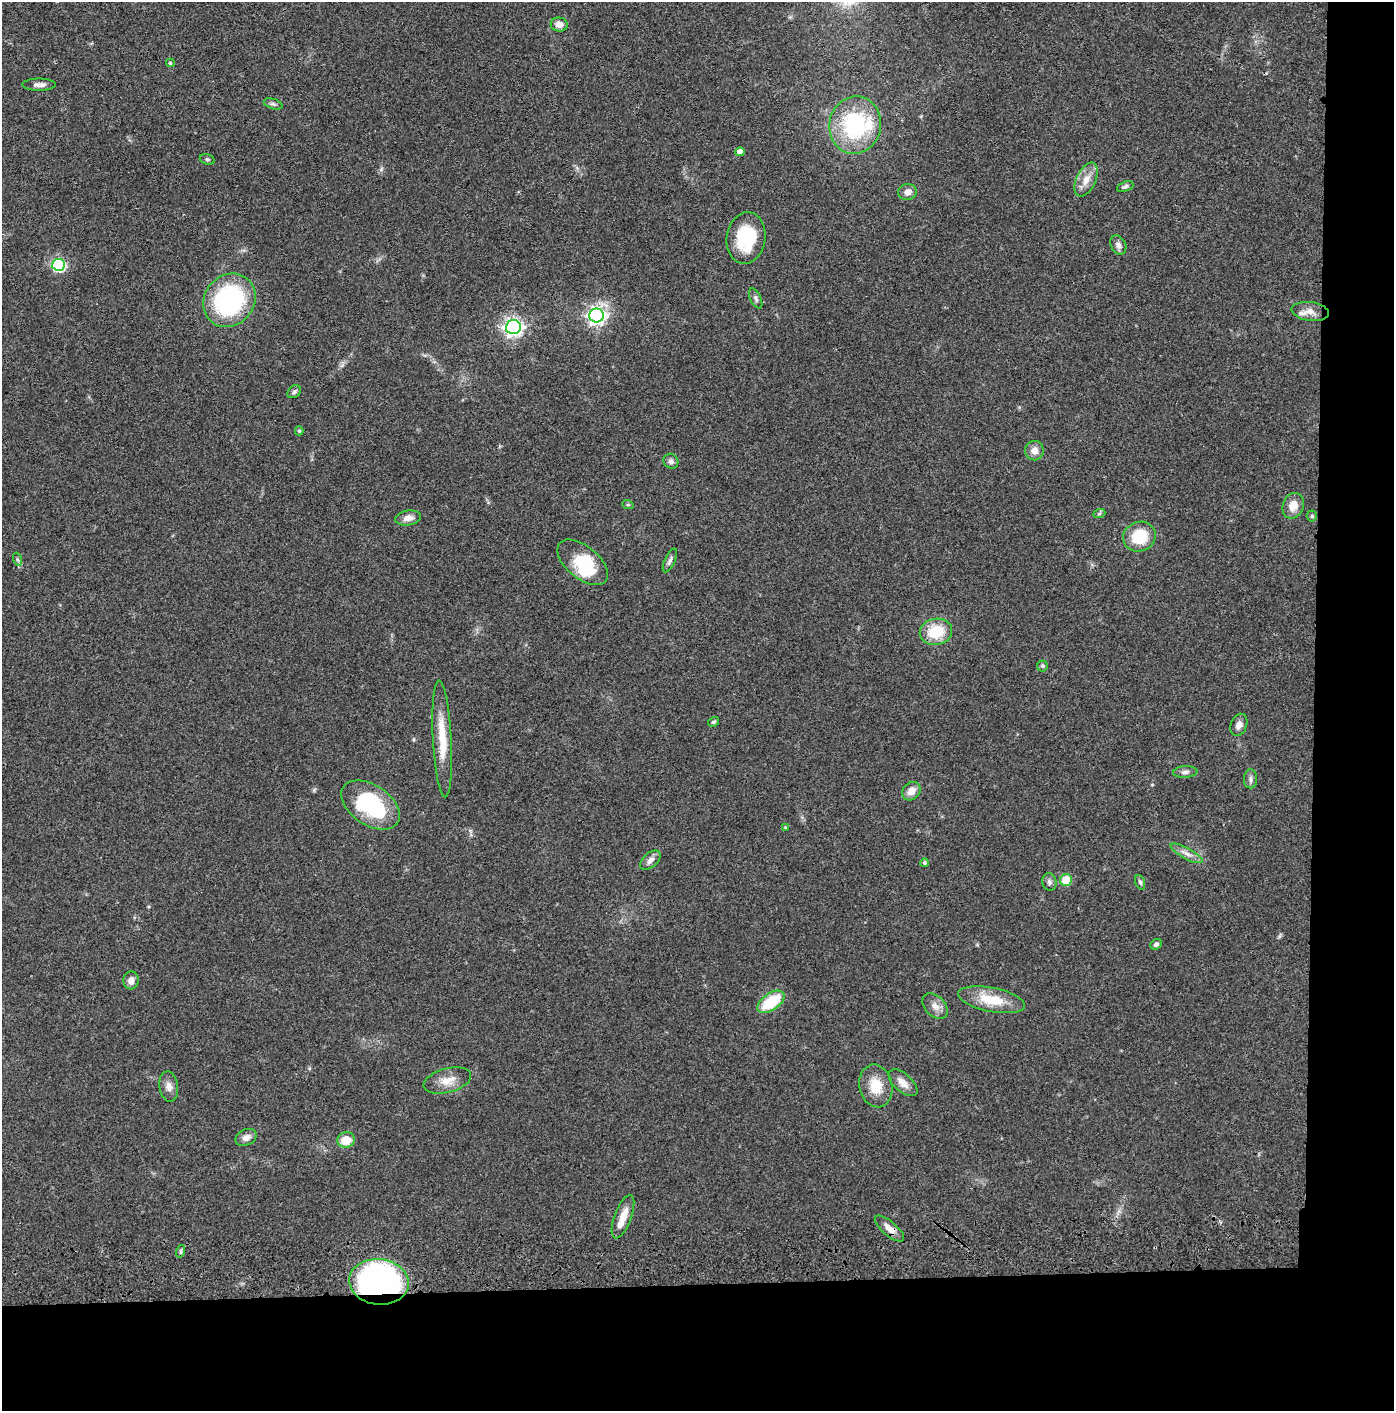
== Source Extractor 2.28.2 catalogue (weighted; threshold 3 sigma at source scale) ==
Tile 9 of 3 x 3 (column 3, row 3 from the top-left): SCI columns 2836-4227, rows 116-1524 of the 4276 x 4457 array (HDU 1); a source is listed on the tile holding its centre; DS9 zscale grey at full resolution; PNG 1396 x 1413 px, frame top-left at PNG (2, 2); each listed source drawn as its Kron ellipse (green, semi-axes under 4 px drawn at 4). Shown black and unused: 14% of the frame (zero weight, under 3 of 4 exposures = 6% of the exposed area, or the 3 px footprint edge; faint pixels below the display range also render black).
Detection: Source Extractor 2.28.2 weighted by HDU 2 'WHT'; one run over the whole footprint, this tile lists its part. Background 0.064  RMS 0.0059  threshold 0.0266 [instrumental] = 3 sigma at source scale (4.5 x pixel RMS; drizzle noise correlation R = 1.50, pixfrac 1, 0.05/0.05 arcsec/px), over >= 5 px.
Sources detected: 66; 1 inside a brighter object's white glare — neither listed nor drawn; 3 inside a brighter listed object's ellipse — not listed separately; the other 62 listed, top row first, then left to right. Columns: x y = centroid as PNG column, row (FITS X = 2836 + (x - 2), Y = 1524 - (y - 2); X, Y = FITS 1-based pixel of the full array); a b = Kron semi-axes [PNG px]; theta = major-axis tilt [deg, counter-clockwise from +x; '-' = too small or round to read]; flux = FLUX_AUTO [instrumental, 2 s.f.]
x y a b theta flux
559 24 8 7 - 4.4
170 63 4 4 - 0.59
39 85 16 6 0 3
273 104 9 5 -18 1.5
855 125 29 26 78 59
740 152 5 4 - 5
207 159 8 5 -17 1.1
1086 179 18 9 65 7
1125 187 8 5 20 1.5
907 192 9 7 8 3.8
746 238 26 19 81 30
1118 245 10 7 -63 2.8
58 265 6 6 - 85
756 298 11 5 -63 1.7
229 300 28 25 49 78
1310 311 19 9 -8 4.8
597 315 7 7 - 230
513 327 7 7 - 240
294 392 7 5 38 1.4
299 431 4 4 - 0.91
1034 451 9 9 - 3.9
671 461 8 7 - 1.9
628 505 6 3 -18 0.65
1293 506 13 10 69 7
1099 514 6 4 19 0.95
1312 516 5 5 - 0.79
408 518 13 7 9 4.5
1139 537 16 14 23 20
17 559 7 4 -71 1
670 560 13 5 66 2
583 562 30 16 -39 25
936 632 16 13 10 20
1042 666 5 5 - 0.9
713 722 6 4 30 1
1239 725 11 8 67 3.6
442 739 58 9 -87 18
1185 772 12 6 4 2.1
1251 779 9 6 90 2
911 791 10 8 43 5
371 805 32 20 -33 56
785 827 4 3 - 0.58
1186 853 18 5 -28 3.8
650 860 12 7 42 3.2
924 863 4 4 - 1.1
1066 880 6 6 - 12
1049 882 9 7 -75 1.9
1140 882 7 4 -69 1.3
1156 944 6 5 - 1.4
131 980 9 7 85 3.7
992 1000 34 12 -11 18
771 1002 15 8 34 25
935 1006 15 10 -47 4.4
447 1080 24 12 15 8.2
903 1083 17 9 -42 5.4
876 1086 21 16 -78 13
169 1087 15 9 -81 4
246 1137 11 8 26 3.4
346 1140 9 7 16 10
623 1217 23 8 70 8.5
889 1228 18 7 -40 4.8
181 1251 6 4 72 1
379 1282 30 23 -6 200
Overlapping masked pixels (flux is a lower limit): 2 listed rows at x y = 889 1228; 379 1282